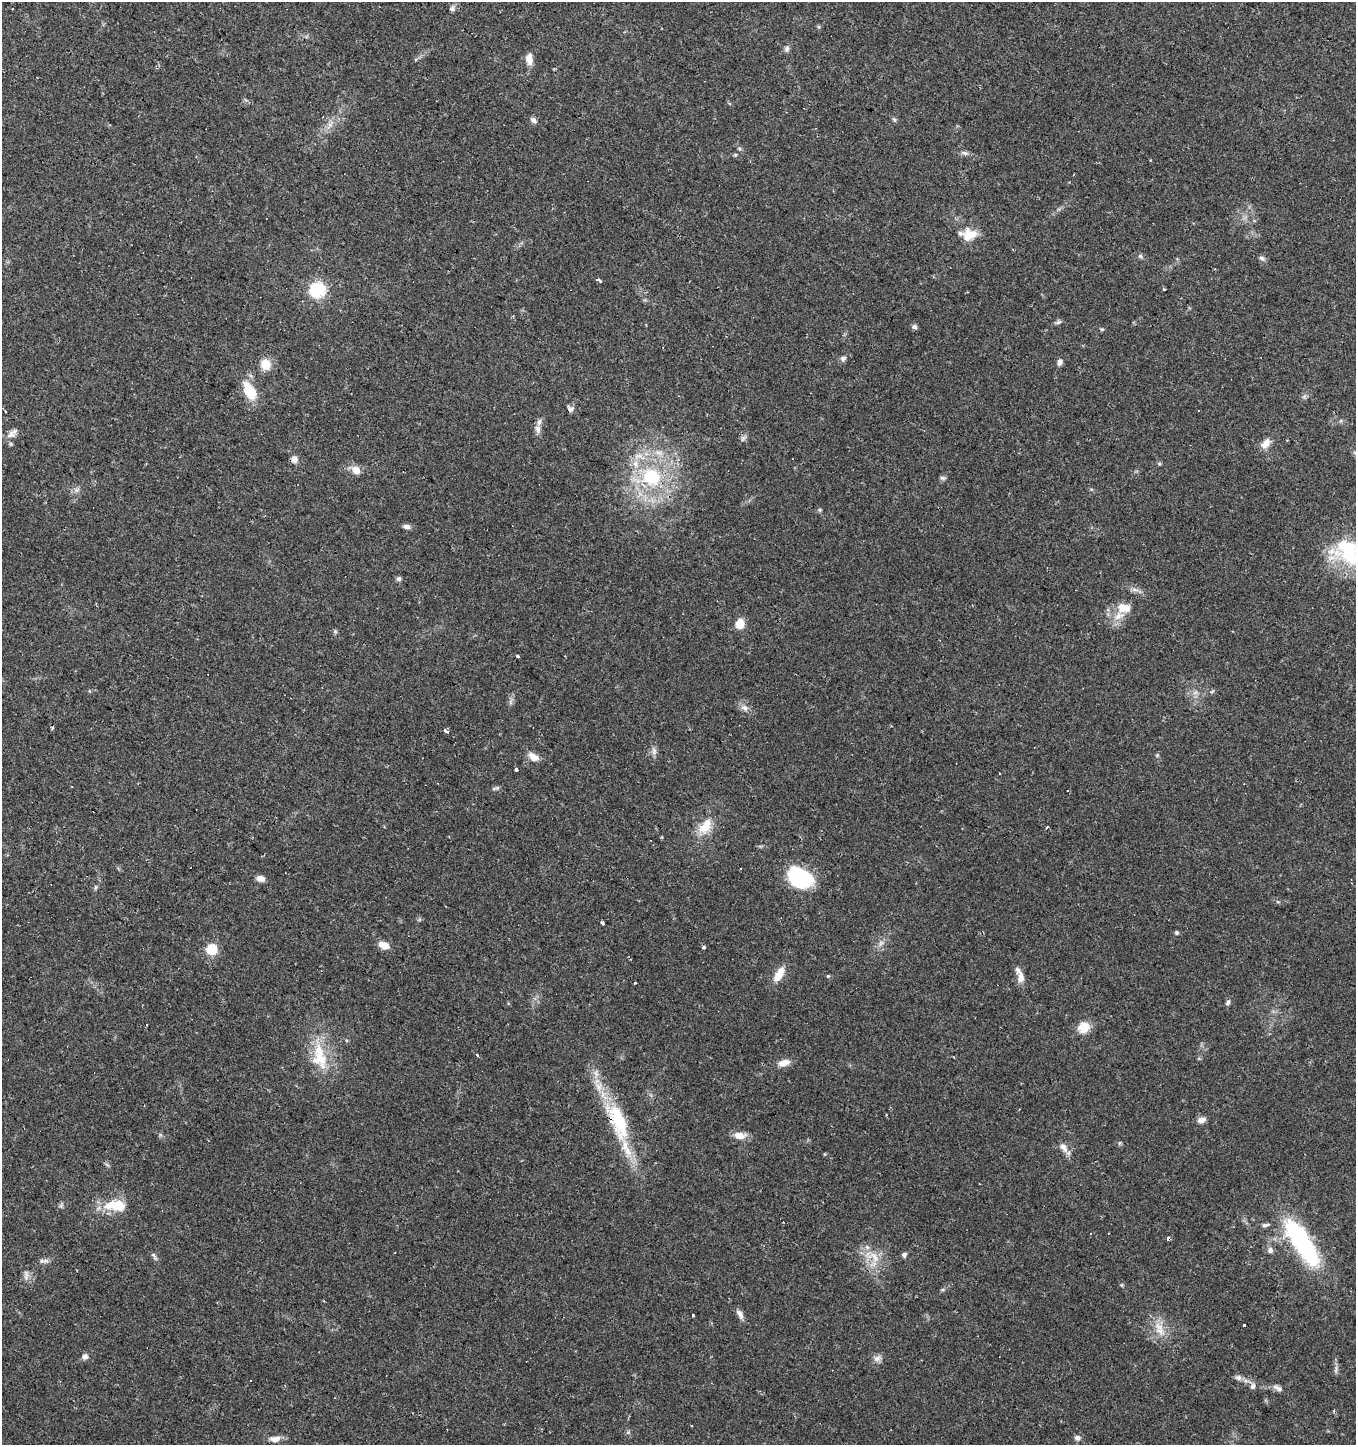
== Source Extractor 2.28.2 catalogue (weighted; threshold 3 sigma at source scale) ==
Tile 11 of 4 x 4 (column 3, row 3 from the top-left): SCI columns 2969-4322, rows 1444-2886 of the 5870 x 5777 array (HDU 1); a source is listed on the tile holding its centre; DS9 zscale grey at full resolution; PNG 1358 x 1447 px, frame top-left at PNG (2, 2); no overlay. Shown black and unused: <1% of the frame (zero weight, under 2 of 3 exposures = <1% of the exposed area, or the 3 px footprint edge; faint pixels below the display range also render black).
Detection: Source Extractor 2.28.2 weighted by HDU 2 'WHT'; one run over the whole footprint, this tile lists its part. Background 0.0673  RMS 0.0052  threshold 0.0236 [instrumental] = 3 sigma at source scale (4.5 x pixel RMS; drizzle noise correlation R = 1.50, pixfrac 1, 0.0396/0.0396 arcsec/px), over >= 5 px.
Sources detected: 117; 2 too faint to see at this stretch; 6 cosmic-ray / hot-pixel residue — not listed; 8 inside a brighter listed object's ellipse — not listed separately; the other 101 listed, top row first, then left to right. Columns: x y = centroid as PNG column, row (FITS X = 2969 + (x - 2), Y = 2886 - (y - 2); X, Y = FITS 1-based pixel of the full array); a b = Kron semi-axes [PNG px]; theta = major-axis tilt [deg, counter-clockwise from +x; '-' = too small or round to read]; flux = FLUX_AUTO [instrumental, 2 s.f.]
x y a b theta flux
452 8 8 7 - 1.6
787 49 9 7 73 1.6
529 59 14 8 -84 4.6
894 119 7 6 - 1.1
533 120 8 6 -41 2
330 125 11 5 45 2.6
964 153 12 6 -10 1.7
735 155 6 4 0 0.67
972 234 15 12 37 6
1140 256 7 5 -36 1.1
1262 258 9 6 -36 1.5
599 280 5 3 - 1.5
1164 289 3 3 - 1.3
317 290 7 6 - 110
1058 322 9 5 24 1.2
914 327 6 5 - 1.9
1102 329 5 4 - 0.67
843 358 8 7 - 1.5
1060 362 8 6 73 2.1
265 364 12 10 -74 8.8
249 391 20 11 -61 17
570 409 9 7 -43 1.7
5 411 3 3 - 1
538 429 11 7 -86 2.7
12 434 17 7 45 3.3
743 438 9 6 45 1.6
1287 440 3 2 - 0.64
1266 443 15 9 50 4.3
659 453 13 7 -19 3.9
294 459 8 7 - 3.2
1159 464 5 5 - 0.83
356 470 11 9 -35 4.5
651 477 23 21 -25 34
942 478 7 4 -1 1.1
76 490 9 6 1 1.9
820 510 6 4 -46 0.69
406 527 10 6 -7 2
1348 553 44 31 -26 40
399 579 6 5 - 1.3
1135 590 12 4 -5 1.9
1124 608 20 13 -6 7.8
740 624 9 8 - 8.2
335 632 6 5 - 0.81
517 656 3 3 - 0.92
1212 691 7 3 36 0.72
744 708 11 8 -34 3
446 731 4 3 - 22
654 752 12 5 -71 2.1
533 757 15 9 -33 4.3
516 769 3 3 - 20
1000 774 3 3 - 1
497 788 9 5 21 1.2
1067 791 3 2 - 0.79
705 826 25 13 52 10
1046 827 3 3 - 1.3
800 877 26 18 -29 40
261 879 8 6 -6 3.6
96 887 7 5 74 0.92
602 923 4 3 - 1.2
1177 933 5 5 - 0.84
881 943 9 6 60 2.1
384 945 12 7 -24 5.7
703 947 3 3 - 2.1
212 949 6 6 - 34
779 974 20 8 58 7.5
828 976 5 3 - 0.52
1020 977 16 8 90 4.1
635 983 3 2 - 0.55
1228 1002 7 5 73 1.3
147 1025 3 3 - 1.1
1084 1027 12 11 - 9.2
477 1055 3 3 - 3.7
319 1056 42 19 -79 23
784 1063 16 8 18 4.4
1201 1120 10 7 22 2.9
618 1121 60 21 -68 40
739 1135 15 8 -4 5.5
1063 1147 14 8 -54 4
116 1205 24 11 -2 17
1265 1225 9 5 14 1.4
1302 1242 55 16 -57 82
1270 1250 8 7 - 2
904 1255 6 5 - 1.5
154 1256 13 4 -57 1.4
874 1257 23 14 -29 11
45 1261 11 6 -12 1.8
26 1275 16 7 89 2.7
1122 1285 6 4 -89 0.63
740 1314 13 6 -62 2.7
693 1315 3 3 - 1.9
1244 1324 3 3 - 6.5
1160 1329 25 12 -67 8.8
85 1357 7 7 - 2.1
877 1358 11 8 19 2.5
1336 1369 12 3 81 1.4
1238 1377 10 7 -17 2.1
1253 1386 10 6 69 1.7
1278 1388 12 6 -31 2.7
628 1432 6 4 45 0.86
1077 1438 7 5 -8 2
275 1439 13 8 10 4.1
Overlapping masked pixels (flux is a lower limit): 1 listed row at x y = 618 1121
Isophote crosses this tile's border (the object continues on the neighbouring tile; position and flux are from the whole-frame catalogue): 1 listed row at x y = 1348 553